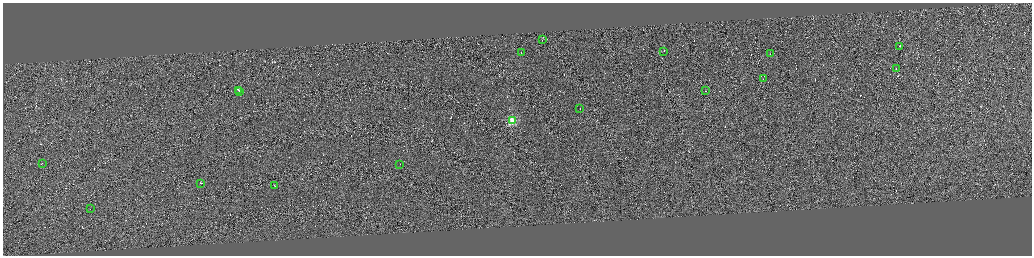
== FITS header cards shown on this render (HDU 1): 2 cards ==
NAXIS1  =                 4117
NAXIS2  =                 1015

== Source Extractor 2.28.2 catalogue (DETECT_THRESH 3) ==
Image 4117 x 1015 px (HDU 1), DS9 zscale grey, zoomed out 1/4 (1 PNG px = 4 x 4 image px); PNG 1034 x 258 px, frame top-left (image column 2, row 1012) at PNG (3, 3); each listed source drawn as its Kron ellipse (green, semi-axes under 4 px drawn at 4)
Background 0.111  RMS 2.8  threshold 8.43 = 3 sigma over >= 5 px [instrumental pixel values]
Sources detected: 498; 481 cannot appear on this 1/4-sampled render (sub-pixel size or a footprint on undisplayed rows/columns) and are neither listed nor drawn; the other 17 listed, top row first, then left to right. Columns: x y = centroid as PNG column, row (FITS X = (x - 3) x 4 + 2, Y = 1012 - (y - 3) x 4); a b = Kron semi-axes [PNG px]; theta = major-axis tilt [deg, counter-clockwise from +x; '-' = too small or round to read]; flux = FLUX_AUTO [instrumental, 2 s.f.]
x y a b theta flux
543 40 2 1 - 7100
900 46 2 1 - 11000
664 51 2 1 - 440000
521 53 2 1 - 8000
770 54 2 1 - 4200
896 68 3 1 - 12000
763 79 2 1 - 1400
239 90 3 1 - 65000
240 91 2 1 - 33000
706 91 2 1 - 5200
580 109 2 1 - 10000
512 121 2 2 - 100000
42 163 3 1 - 8600
400 164 2 1 - 11000
201 183 2 1 - 15000
275 186 2 1 - 6100
91 209 2 1 - 4300
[481 sub-pixel or undisplayed-footprint detections neither listed nor drawn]